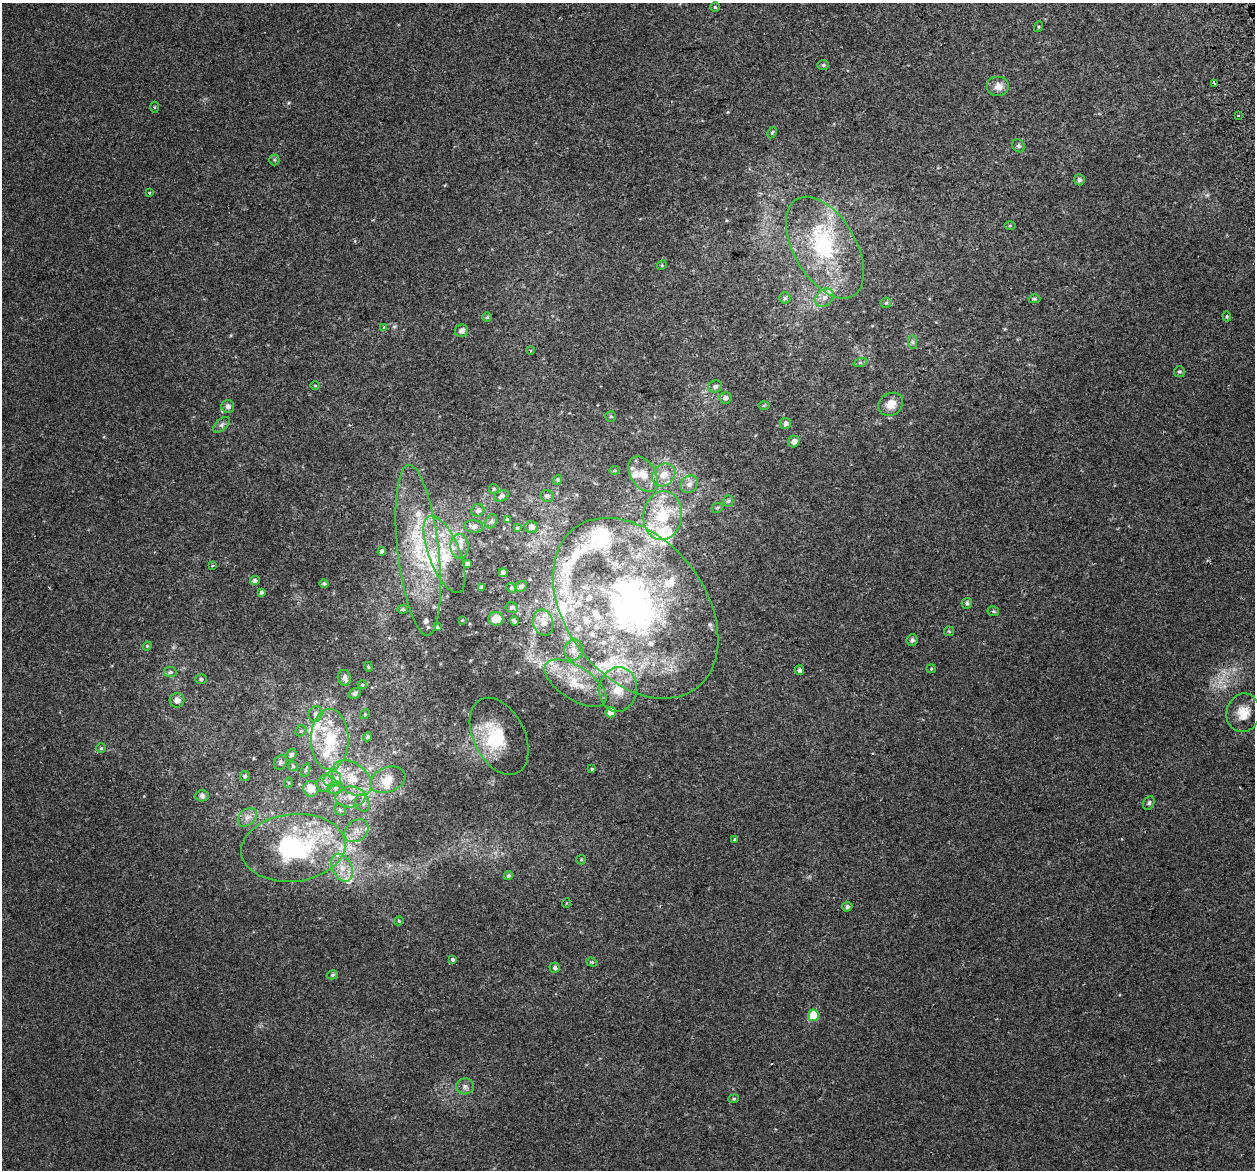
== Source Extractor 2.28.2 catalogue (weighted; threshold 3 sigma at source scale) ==
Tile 10 of 4 x 4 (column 2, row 3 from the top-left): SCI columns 1296-2548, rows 1289-2456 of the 5097 x 4867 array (HDU 1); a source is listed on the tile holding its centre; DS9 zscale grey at full resolution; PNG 1257 x 1172 px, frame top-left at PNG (2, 3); each listed source drawn as its Kron ellipse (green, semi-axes under 4 px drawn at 4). Shown black and unused: <1% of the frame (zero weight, under 2 of 3 exposures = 3% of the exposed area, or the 3 px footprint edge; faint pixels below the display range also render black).
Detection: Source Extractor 2.28.2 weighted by HDU 2 'WHT'; one run over the whole footprint, this tile lists its part. Background 0.00356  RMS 0.0041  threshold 0.0185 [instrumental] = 3 sigma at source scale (4.5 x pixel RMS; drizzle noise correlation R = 1.50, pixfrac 1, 0.0396/0.0396 arcsec/px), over >= 5 px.
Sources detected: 183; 4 inside a brighter object's white glare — neither listed nor drawn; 43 inside a brighter listed object's ellipse — not listed separately; the other 136 listed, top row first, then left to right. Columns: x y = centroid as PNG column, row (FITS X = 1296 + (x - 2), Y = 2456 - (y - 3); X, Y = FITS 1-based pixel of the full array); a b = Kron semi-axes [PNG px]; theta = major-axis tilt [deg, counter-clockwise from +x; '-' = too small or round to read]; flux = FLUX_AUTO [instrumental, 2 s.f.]
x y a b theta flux
715 7 5 5 - 0.56
1038 27 5 3 - 0.42
823 65 6 5 - 0.67
1214 83 3 3 - 0.9
998 86 11 10 - 3.2
154 107 5 3 - 0.39
1238 116 3 2 - 0.75
772 133 6 4 62 0.59
1018 146 7 5 -52 0.8
274 160 5 5 - 0.56
1079 180 5 5 - 1.1
149 193 3 3 - 0.84
1010 226 5 3 - 0.41
825 248 56 31 -60 43
662 265 5 4 - 0.45
785 298 5 5 - 0.74
824 298 10 8 43 2.6
1034 299 6 4 -1 0.55
886 303 5 5 - 0.52
1227 316 5 4 - 0.46
487 317 5 5 - 0.59
384 327 4 3 - 0.64
462 331 7 6 - 1.7
913 342 7 4 -89 0.83
530 350 4 3 - 0.4
860 363 7 4 19 0.66
1179 372 5 5 - 0.7
315 386 5 3 - 0.37
715 386 7 6 - 1.2
725 398 6 5 - 1.3
891 404 13 11 35 4.3
764 405 6 4 1 0.44
228 406 6 6 - 1.6
611 416 5 5 - 0.62
785 423 6 5 - 1.3
221 425 10 5 42 1.2
794 442 6 5 - 2.1
614 470 5 4 - 0.55
643 474 19 12 -57 6.2
664 475 12 10 43 5
557 480 5 4 - 0.64
689 484 10 8 44 2.2
494 489 5 4 - 0.5
502 496 8 5 24 1.1
547 496 6 6 - 1.1
728 501 5 5 - 0.65
717 508 6 4 25 0.64
478 510 6 6 - 1.3
663 515 24 19 83 20
507 520 4 3 - 0.72
491 521 7 5 65 0.85
473 526 9 6 -6 1.7
531 527 6 6 - 1.5
517 528 4 4 - 0.42
459 546 12 9 89 3.4
418 550 86 20 -84 37
382 551 4 4 - 1.2
444 554 41 15 -69 16
467 564 4 4 - 1.3
212 566 3 3 - 1.1
503 573 4 4 - 1.9
255 581 5 4 - 1
324 584 4 4 - 0.67
521 586 5 5 - 0.91
481 587 4 3 - 0.83
511 588 5 4 - 0.51
261 592 4 4 - 0.75
967 603 5 5 - 0.83
512 607 6 5 - 1.4
636 608 101 69 -52 150
402 609 5 4 - 0.57
993 611 6 5 - 0.56
496 619 7 6 - 5.9
462 620 4 4 - 0.32
514 621 5 4 - 1
543 622 13 10 -74 3.8
437 627 3 3 - 1.1
949 631 5 4 - 0.42
912 640 6 5 - 1
147 646 4 4 - 0.42
573 650 10 9 - 3.2
368 667 5 4 - 0.5
931 669 4 4 - 0.42
799 670 5 5 - 0.99
170 672 6 5 - 0.77
344 678 8 6 -79 1.4
201 679 6 5 - 0.73
575 683 35 16 -33 13
362 685 5 4 - 0.47
618 689 22 19 83 10
355 693 6 5 - 1
177 700 7 7 - 2.4
611 712 5 5 - 5.4
1243 713 19 17 79 6.2
315 714 8 7 - 1.6
365 714 5 4 - 0.53
301 731 6 5 - 0.61
499 736 41 25 -63 17
367 737 4 4 - 0.7
330 739 30 19 90 21
101 748 4 4 - 0.62
291 755 6 5 - 1.1
280 762 8 6 64 0.91
293 766 5 5 - 0.53
592 769 4 3 - 0.6
306 770 7 4 70 0.68
245 776 5 5 - 0.63
352 778 22 14 -37 9.6
332 779 9 7 18 2.4
388 780 18 12 21 6
288 783 5 3 - 0.38
325 783 9 7 67 2.7
335 788 8 6 14 1.2
311 789 8 7 - 5.8
202 796 7 5 0 1.1
350 797 15 10 2 4.6
363 803 9 7 -65 1.7
1149 803 7 5 62 0.92
340 810 6 5 - 0.73
247 817 11 7 44 2.3
356 831 13 10 40 3.7
735 839 4 3 - 0.45
293 848 52 33 6 58
581 860 5 4 - 0.45
342 868 15 9 -64 5.2
508 876 5 4 - 0.87
566 903 5 3 - 0.32
847 907 5 5 - 0.95
399 921 5 4 - 0.49
452 960 4 3 - 0.97
592 962 6 4 -19 0.54
555 967 5 5 - 1
332 975 6 4 16 0.71
813 1015 6 5 - 12
465 1086 9 8 - 1.7
734 1099 5 4 - 0.56